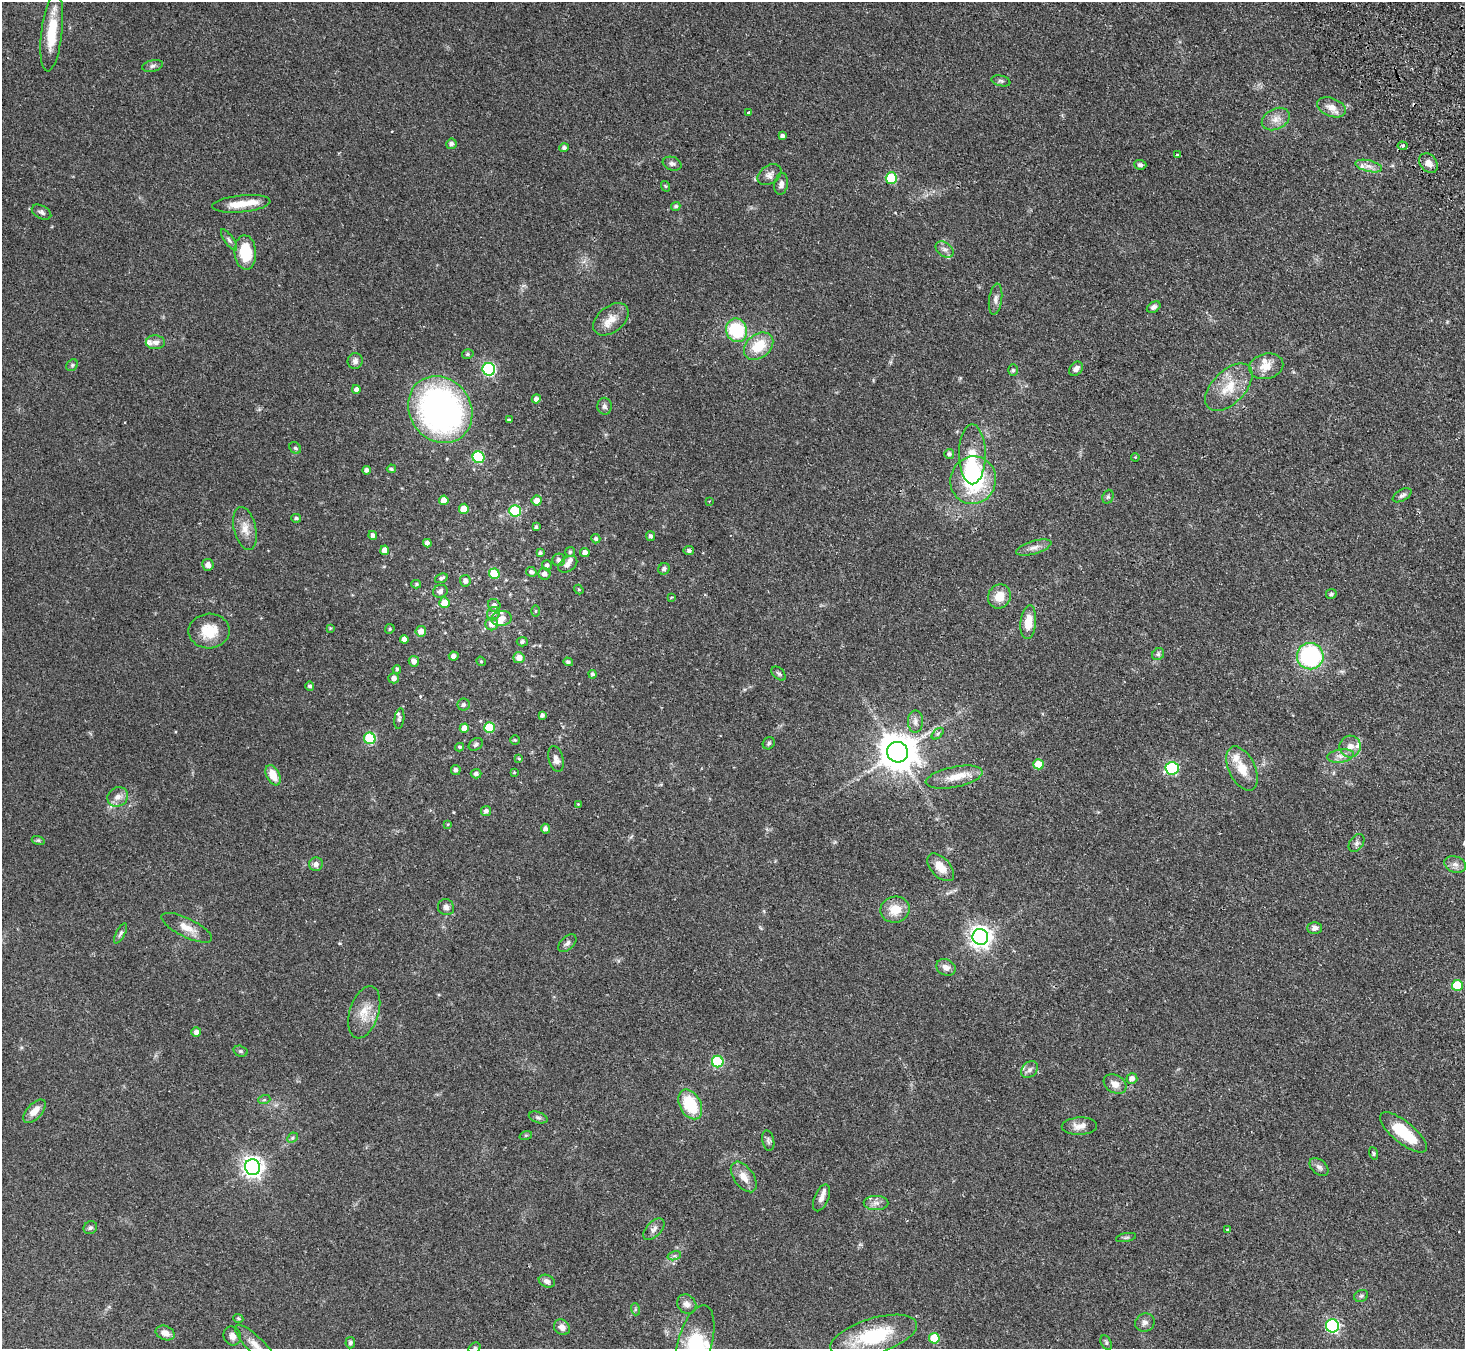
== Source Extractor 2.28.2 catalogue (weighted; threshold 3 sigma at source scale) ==
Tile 10 of 4 x 4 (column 2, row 3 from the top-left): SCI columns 1514-2976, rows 1678-3024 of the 5952 x 5912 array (HDU 1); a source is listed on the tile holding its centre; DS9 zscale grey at full resolution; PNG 1467 x 1351 px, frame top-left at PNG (2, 2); each listed source drawn as its Kron ellipse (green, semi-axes under 4 px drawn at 4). Shown black and unused: <1% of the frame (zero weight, under 2 of 3 exposures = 3% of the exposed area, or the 3 px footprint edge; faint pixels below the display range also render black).
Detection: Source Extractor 2.28.2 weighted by HDU 2 'WHT'; one run over the whole footprint, this tile lists its part. Background 0.0677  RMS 0.0052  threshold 0.0234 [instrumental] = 3 sigma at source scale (4.5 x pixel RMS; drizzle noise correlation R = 1.50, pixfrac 1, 0.05/0.05 arcsec/px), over >= 5 px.
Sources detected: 216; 1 inside a brighter object's white glare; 2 cosmic-ray / hot-pixel residue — neither listed nor drawn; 12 inside a brighter listed object's ellipse — not listed separately; the other 201 listed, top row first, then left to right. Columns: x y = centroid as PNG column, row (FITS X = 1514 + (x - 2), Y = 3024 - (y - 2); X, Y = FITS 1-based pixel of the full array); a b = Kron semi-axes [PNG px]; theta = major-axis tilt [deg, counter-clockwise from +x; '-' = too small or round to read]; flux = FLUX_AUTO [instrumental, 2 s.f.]
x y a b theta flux
52 32 39 10 83 16
152 66 10 5 14 1.4
1001 81 9 5 -14 1.1
1332 107 15 9 -21 4.7
749 113 3 3 - 2.1
1276 119 15 10 26 4.4
782 136 4 4 - 1.4
451 144 5 5 - 1.7
1402 146 5 4 - 0.71
564 148 5 4 - 1.3
1177 155 4 3 - 0.85
1428 163 11 8 -52 3.7
672 164 9 6 -17 1.7
1140 165 6 5 - 1.2
1369 166 14 5 -14 2.6
769 175 13 9 34 2.6
891 178 5 5 - 25
781 184 11 6 80 2.1
665 186 5 3 - 0.44
241 204 29 8 5 7.9
676 206 5 4 - 0.98
41 212 10 6 -29 1.5
229 240 12 4 -55 1.3
945 249 10 7 -37 2
245 252 17 11 -86 16
996 299 15 6 82 2.3
1154 307 7 5 31 1.7
611 319 20 13 39 6.4
736 330 12 10 -69 29
155 342 9 7 -2 2.3
759 346 16 11 38 13
468 354 6 4 14 0.77
355 361 8 7 - 2.1
72 365 6 5 - 0.86
1266 366 17 12 14 6.6
489 369 6 6 - 62
1076 369 8 6 52 2.1
1013 370 6 5 - 0.91
1229 387 29 16 45 13
356 389 4 4 - 2
536 399 4 4 - 1.7
604 406 8 7 - 1.6
440 409 35 30 -53 150
509 420 3 3 - 0.88
295 448 6 5 - 0.82
949 454 5 5 - 1.1
972 454 30 13 -90 10
479 457 6 5 - 35
1135 457 4 3 - 0.4
391 469 4 4 - 0.98
367 470 4 4 - 1.7
973 480 24 22 70 43
1402 495 10 5 29 1.5
1108 497 7 5 69 0.95
444 500 5 4 - 4.7
537 501 5 5 - 4.2
709 501 3 3 - 0.39
464 509 5 5 - 6.4
515 511 6 5 - 31
296 518 5 3 - 0.91
536 527 3 3 - 0.87
245 528 22 11 -76 5.5
373 535 4 4 - 1.6
650 536 5 4 - 1.1
596 539 5 4 - 1
427 543 4 4 - 1.9
1034 548 18 6 17 3
385 550 5 4 - 4.3
689 551 5 4 - 1.3
570 552 5 5 - 0.76
585 552 4 4 - 2.5
540 553 4 4 - 0.93
559 560 6 6 - 1.6
568 564 10 7 37 2
208 565 6 5 - 2.2
547 565 5 5 - 1.3
664 569 6 5 - 1.4
531 572 5 5 - 1.5
494 574 5 5 - 15
544 574 6 6 - 2
441 578 6 4 21 1.1
465 581 6 5 - 2.2
416 584 5 4 - 0.68
579 589 5 4 - 0.56
440 591 7 6 - 1.8
1331 594 5 5 - 0.8
999 596 12 11 - 7.3
672 597 4 3 - 0.46
444 603 5 5 - 6.8
494 605 7 6 - 2
535 611 5 3 - 0.53
493 614 7 6 - 1.5
502 619 10 7 11 3.3
1028 622 17 8 84 7.8
492 624 6 6 - 3.6
330 628 4 4 - 0.39
390 629 5 4 - 0.7
209 631 20 17 2 12
421 631 5 5 - 3.9
404 639 4 4 - 2.8
522 642 5 5 - 1.2
1158 654 6 5 - 1.1
454 656 5 4 - 2.2
1310 656 13 13 - 61
519 658 5 5 - 3.9
414 661 5 5 - 2.6
481 661 5 4 - 0.58
568 662 5 4 - 1
397 669 4 3 - 0.71
592 674 4 4 - 1.1
779 674 8 5 -44 1.1
394 678 5 5 - 2.4
310 686 5 4 - 1.1
464 705 6 6 - 1.4
542 715 4 4 - 1.3
399 719 10 5 82 1.2
915 722 11 7 89 2.3
489 727 5 5 - 16
464 728 4 4 - 4
938 734 7 4 44 0.91
370 738 6 5 - 31
515 740 5 4 - 0.54
769 743 6 5 - 1.1
476 744 8 5 35 1.1
460 747 4 3 - 0.84
1350 747 11 10 - 3.7
898 752 10 10 - 1200
1341 756 13 6 9 2.7
519 758 4 3 - 0.5
556 759 13 7 -75 2.9
1038 764 5 5 - 9.1
1172 768 7 6 - 43
1242 769 24 13 -64 8.8
456 770 5 5 - 1.4
514 772 4 3 - 0.45
476 774 5 4 - 1.5
273 775 11 6 -63 6.8
954 777 29 10 12 8.3
118 797 11 9 33 3.4
578 804 3 3 - 0.38
486 811 5 5 - 1.6
448 824 4 3 - 0.41
545 829 5 4 - 1.7
38 840 7 4 -18 0.69
1357 843 10 6 54 1.6
316 864 7 6 - 2.3
1455 864 11 8 -19 2.6
941 867 17 9 -46 6.3
446 907 8 7 - 1.7
895 910 15 13 11 8.6
187 928 28 9 -26 5.9
1315 928 7 6 - 2
120 933 11 4 61 1.1
980 937 8 7 - 320
567 943 11 6 43 1.6
946 967 10 8 -26 2.7
1457 985 5 5 - 17
364 1012 27 14 73 9.1
196 1032 5 5 - 1.8
240 1051 7 5 -16 0.87
718 1062 6 5 - 32
1029 1070 9 7 46 2
1132 1078 5 5 - 2.4
1115 1084 12 9 -30 4.1
264 1100 6 4 18 0.66
690 1104 16 10 -62 20
34 1111 14 7 47 4.7
538 1117 10 5 -18 1.1
1079 1126 18 8 3 3.9
1403 1132 29 11 -39 19
526 1135 6 4 18 0.59
292 1138 6 4 44 0.86
768 1141 10 6 -78 1.2
1373 1153 6 4 -72 0.72
253 1167 8 7 - 280
1319 1167 11 7 -40 1.9
744 1177 17 10 -54 5
822 1198 14 7 67 2.7
876 1203 12 7 0 2.6
90 1228 7 6 - 0.94
654 1229 13 7 46 2.3
1227 1229 3 3 - 0.56
1126 1237 10 4 11 0.85
674 1256 7 4 17 0.98
547 1281 8 6 -23 2
1361 1296 7 5 28 0.94
687 1304 10 9 - 2.7
635 1309 6 4 -73 0.69
238 1319 5 4 - 0.61
1145 1323 10 9 - 2
1332 1326 6 6 - 75
562 1327 8 7 - 2.7
165 1333 10 7 -20 3.2
232 1336 9 8 - 2.6
874 1336 45 18 17 32
934 1338 5 5 - 19
350 1343 5 5 - 0.98
1106 1343 8 5 -64 0.93
695 1344 40 17 74 25
255 1345 27 8 -45 5.3
475 1348 6 5 - 0.8
Isophote crosses this tile's border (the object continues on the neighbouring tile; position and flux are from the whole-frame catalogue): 4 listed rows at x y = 874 1336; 695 1344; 255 1345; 475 1348